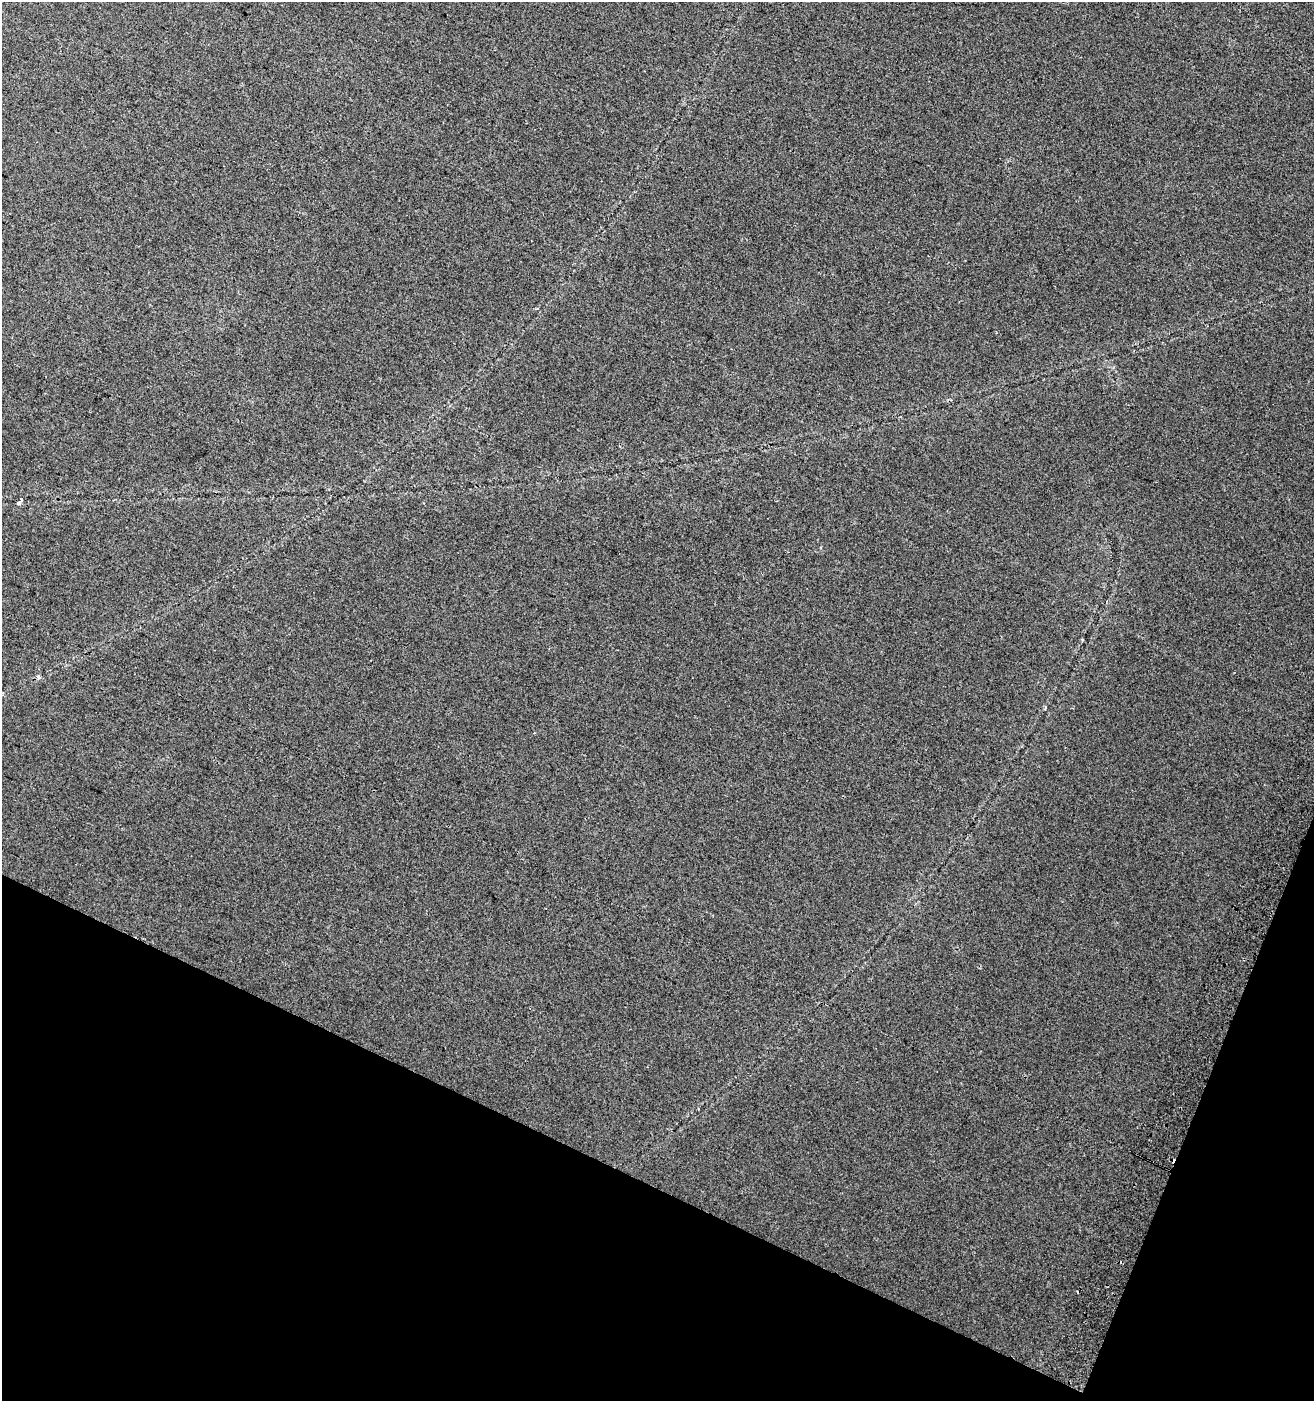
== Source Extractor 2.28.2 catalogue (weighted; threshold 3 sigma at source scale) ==
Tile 15 of 4 x 4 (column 3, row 4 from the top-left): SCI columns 2935-4246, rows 18-1416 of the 5803 x 5637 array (HDU 1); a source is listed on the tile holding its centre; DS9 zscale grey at full resolution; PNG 1316 x 1403 px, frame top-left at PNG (2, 2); no overlay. Shown black and unused: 19% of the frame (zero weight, under 2 of 3 exposures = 3% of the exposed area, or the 3 px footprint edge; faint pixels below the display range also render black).
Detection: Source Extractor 2.28.2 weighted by HDU 2 'WHT'; one run over the whole footprint, this tile lists its part. Background 0.0584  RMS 0.012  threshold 0.056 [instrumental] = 3 sigma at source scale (4.5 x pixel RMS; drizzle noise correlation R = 1.50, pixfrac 1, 0.0396/0.0396 arcsec/px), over >= 5 px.
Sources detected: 5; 2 cosmic-ray / hot-pixel residue — not listed; the other 3 listed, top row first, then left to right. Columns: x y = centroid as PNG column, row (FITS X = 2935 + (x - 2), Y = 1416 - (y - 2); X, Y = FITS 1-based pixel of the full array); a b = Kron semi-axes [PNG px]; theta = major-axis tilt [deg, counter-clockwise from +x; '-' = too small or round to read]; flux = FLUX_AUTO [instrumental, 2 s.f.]
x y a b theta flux
21 499 3 3 - 2.1
19 504 3 3 - 3.9
39 677 6 5 - 2.3